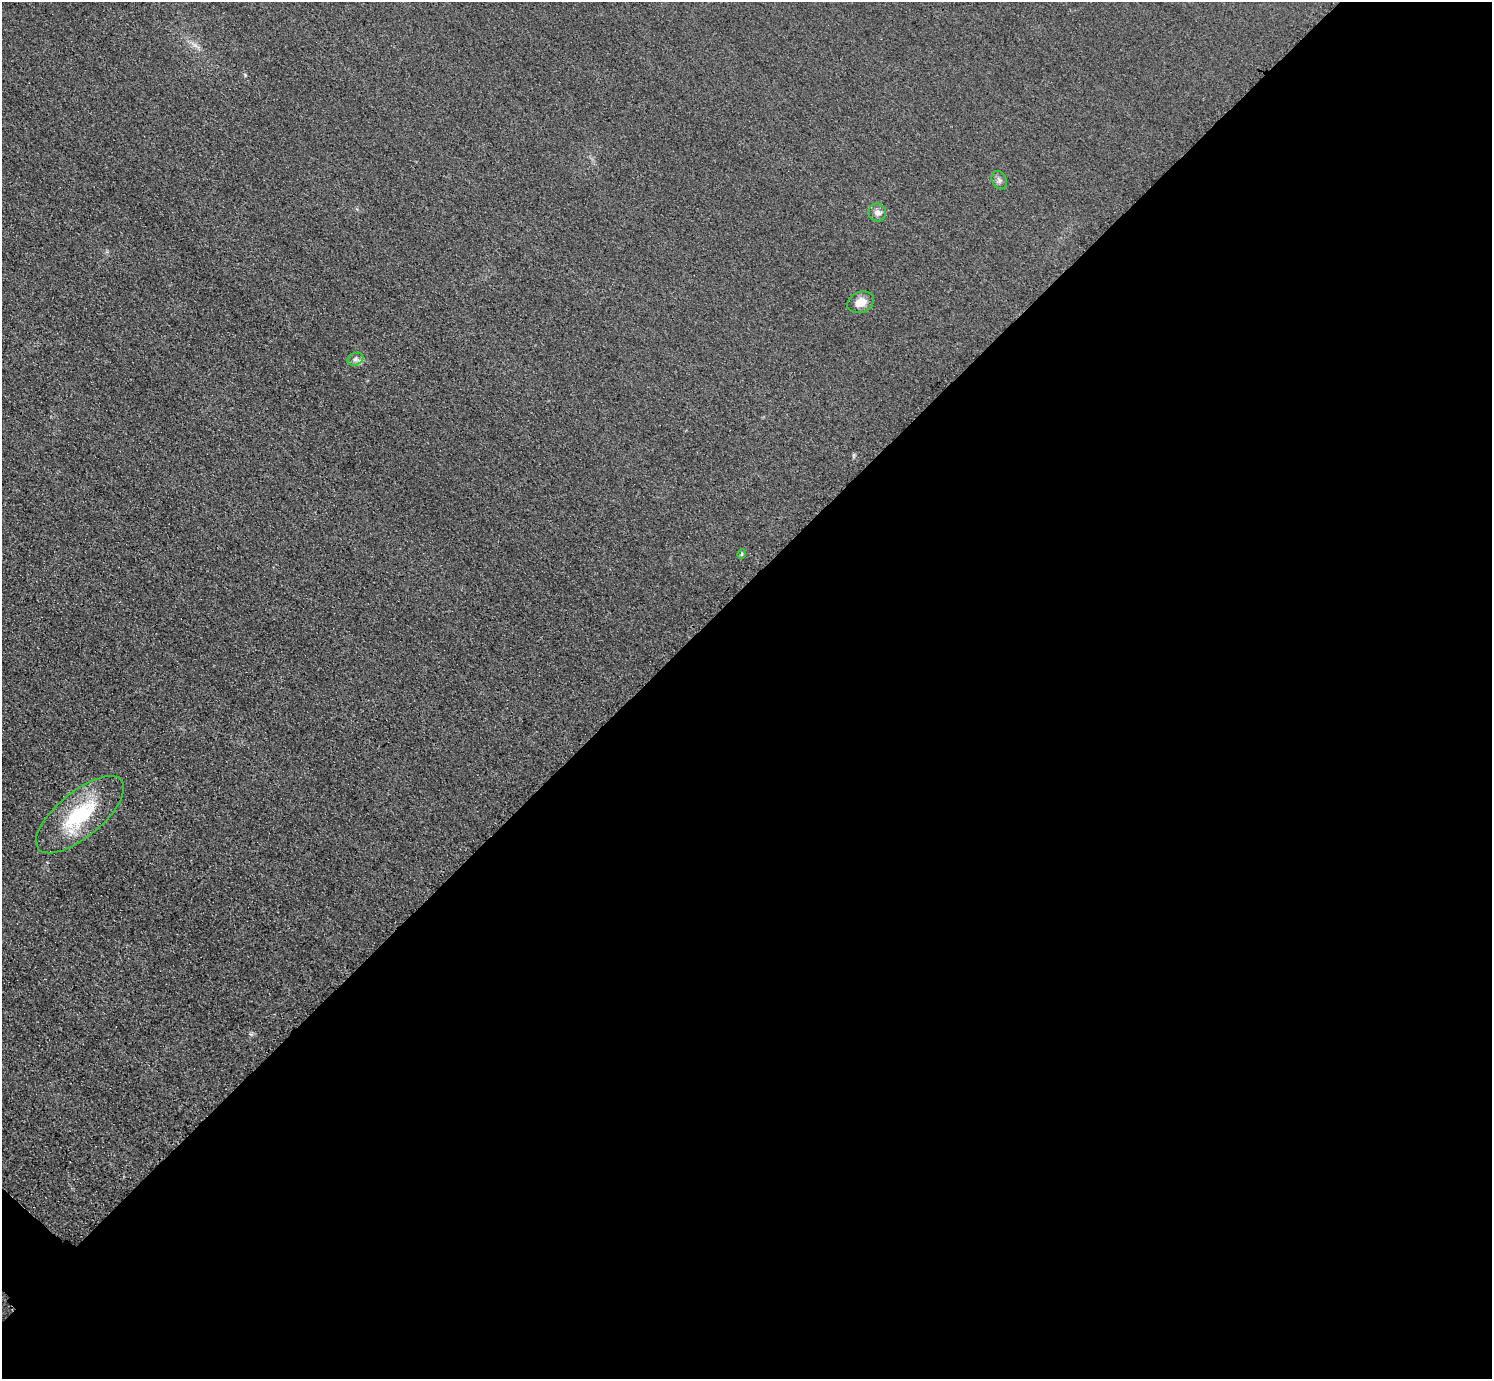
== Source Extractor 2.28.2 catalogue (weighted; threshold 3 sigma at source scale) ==
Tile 12 of 4 x 4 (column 4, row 3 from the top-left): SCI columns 4499-5988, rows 1561-2937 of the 6017 x 6017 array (HDU 1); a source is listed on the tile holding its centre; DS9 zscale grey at full resolution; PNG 1494 x 1381 px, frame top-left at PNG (2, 2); each listed source drawn as its Kron ellipse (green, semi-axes under 4 px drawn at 4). Shown black and unused: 57% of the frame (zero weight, under 3 of 4 exposures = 3% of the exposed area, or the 3 px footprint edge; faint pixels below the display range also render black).
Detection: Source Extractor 2.28.2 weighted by HDU 2 'WHT'; one run over the whole footprint, this tile lists its part. Background 0.0847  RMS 0.019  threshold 0.0851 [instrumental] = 3 sigma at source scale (4.5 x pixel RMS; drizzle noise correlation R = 1.50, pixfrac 1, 0.05/0.05 arcsec/px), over >= 5 px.
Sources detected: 6; all 6 listed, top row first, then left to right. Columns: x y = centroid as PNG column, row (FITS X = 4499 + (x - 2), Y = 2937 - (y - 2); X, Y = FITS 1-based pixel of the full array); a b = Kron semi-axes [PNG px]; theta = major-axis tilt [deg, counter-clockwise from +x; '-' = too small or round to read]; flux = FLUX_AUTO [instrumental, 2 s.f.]
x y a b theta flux
999 180 10 7 -63 6.5
877 212 9 9 - 8.7
861 302 14 10 21 20
355 359 8 6 22 6.2
742 554 4 4 - 2.4
80 815 54 22 40 130